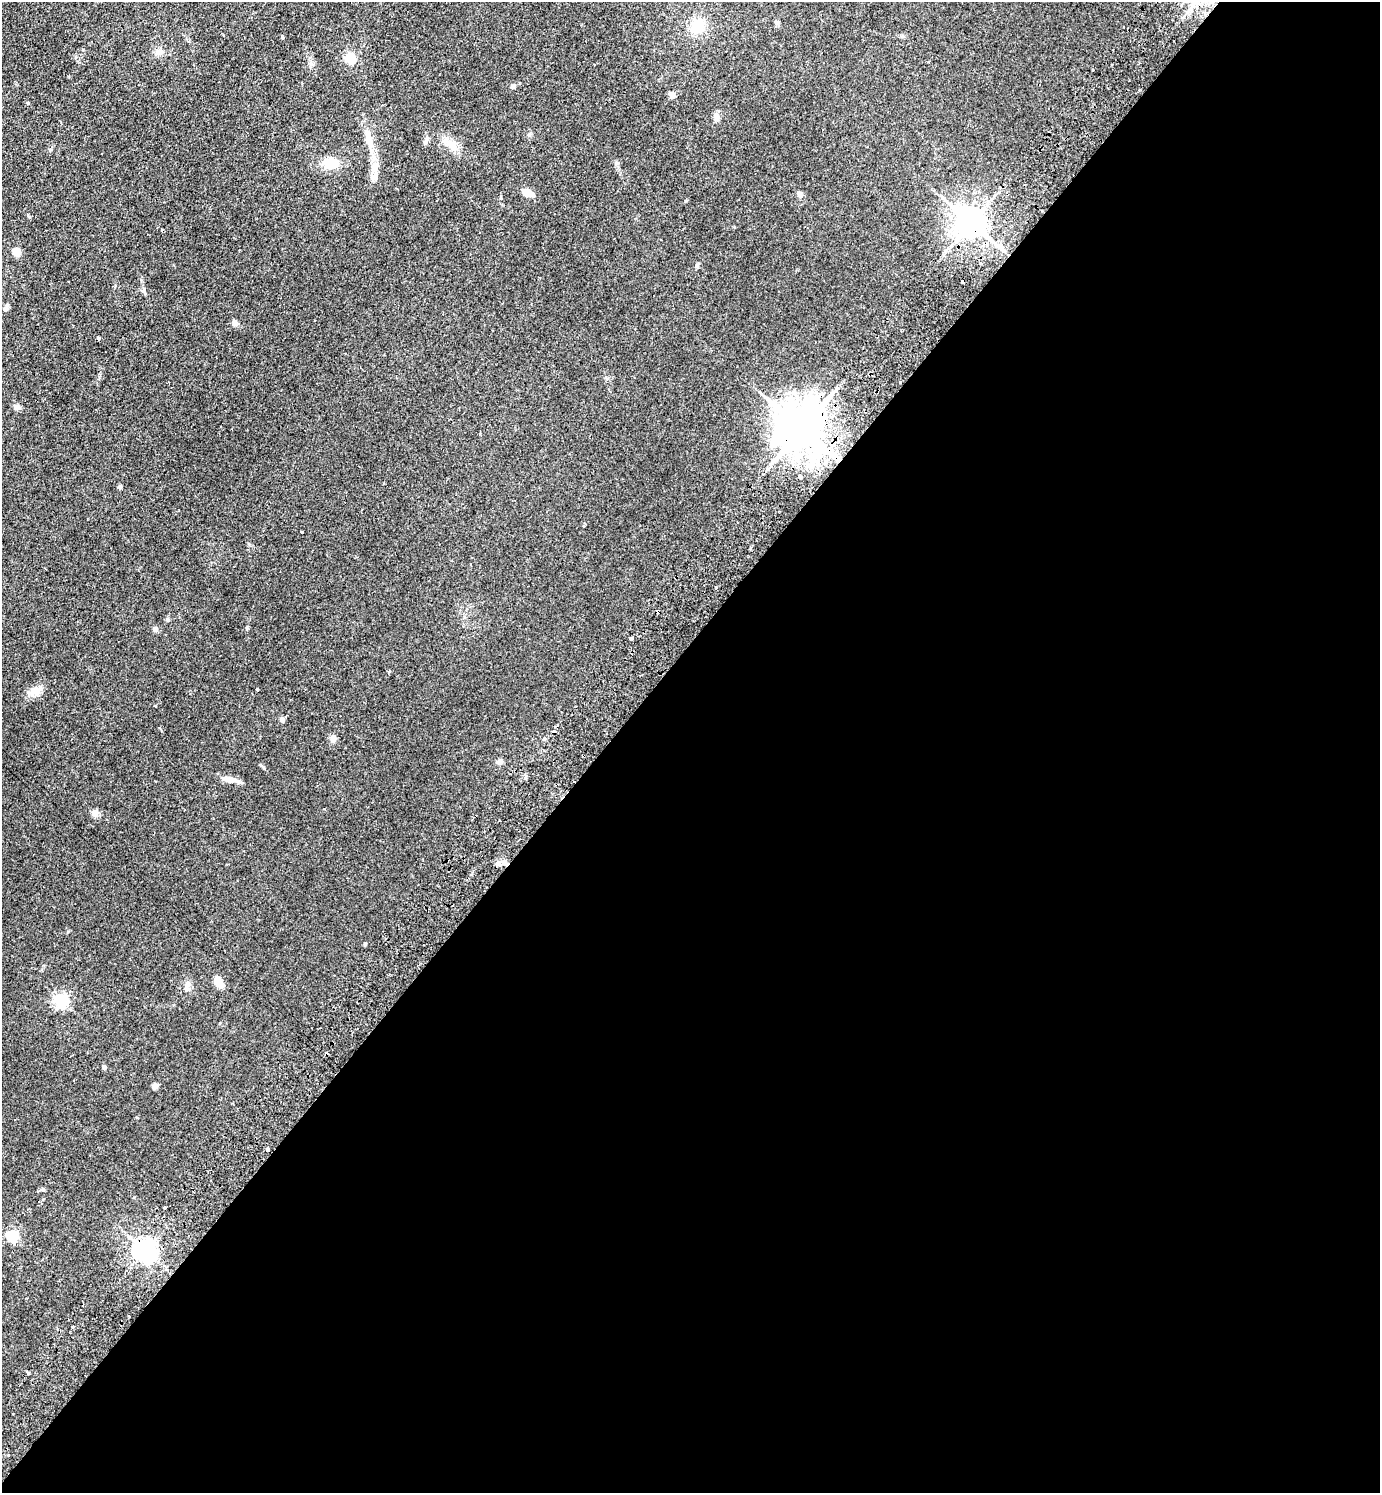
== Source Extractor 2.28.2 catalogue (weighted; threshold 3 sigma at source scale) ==
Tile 12 of 4 x 4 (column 4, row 3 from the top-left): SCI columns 4480-5857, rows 1533-3023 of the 6059 x 6046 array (HDU 1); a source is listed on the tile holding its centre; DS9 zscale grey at full resolution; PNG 1382 x 1495 px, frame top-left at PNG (2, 2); no overlay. Shown black and unused: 56% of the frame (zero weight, under 2 of 3 exposures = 3% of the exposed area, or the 3 px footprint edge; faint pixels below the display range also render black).
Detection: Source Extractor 2.28.2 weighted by HDU 2 'WHT'; one run over the whole footprint, this tile lists its part. Background 0.0273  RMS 0.0043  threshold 0.0193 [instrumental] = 3 sigma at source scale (4.5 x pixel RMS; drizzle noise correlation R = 1.50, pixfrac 1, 0.05/0.05 arcsec/px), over >= 5 px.
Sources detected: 63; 9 cosmic-ray / hot-pixel residue — not listed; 1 inside a brighter listed object's ellipse — not listed separately; the other 53 listed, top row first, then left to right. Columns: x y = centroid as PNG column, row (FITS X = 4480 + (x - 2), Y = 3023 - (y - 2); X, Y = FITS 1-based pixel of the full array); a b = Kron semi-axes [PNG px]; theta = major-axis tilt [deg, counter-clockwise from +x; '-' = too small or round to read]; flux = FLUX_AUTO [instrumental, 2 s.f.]
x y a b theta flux
777 22 6 6 - 0.91
698 26 18 14 65 9.2
159 52 9 8 - 2.1
350 58 10 9 - 7.5
928 62 2 2 - 0.43
1093 70 2 2 - 0.32
513 86 7 5 15 0.78
672 95 5 4 - 5
28 103 4 4 - 0.52
716 117 11 6 -83 1.5
370 140 16 8 87 3.7
426 142 8 4 82 0.91
451 145 21 8 -45 4.5
330 163 16 13 14 7.1
376 169 27 8 89 4.9
527 193 13 7 -20 4.4
800 195 7 7 - 1.2
971 223 8 8 - 740
945 251 6 3 70 0.7
16 252 5 4 - 11
144 291 8 4 -89 0.78
6 307 8 6 73 1
235 323 9 6 -41 1.4
98 338 4 3 - 1.2
17 407 7 7 - 1.4
802 429 14 12 -47 1800
800 477 4 3 - 2.5
120 487 6 4 -45 0.59
584 526 4 3 - 0.56
302 532 2 2 - 0.28
155 629 4 4 - 2.2
631 639 3 3 - 4.1
257 689 3 3 - 1.4
35 691 13 10 22 4.2
282 720 4 4 - 2.1
333 738 9 7 -80 1.6
500 762 7 7 - 1.2
525 778 3 3 - 5.9
229 779 20 7 -10 3.4
95 814 9 8 - 2
499 821 3 2 - 0.63
497 864 6 6 - 1
365 944 3 3 - 1
218 982 11 7 -59 5.2
62 1001 6 6 - 88
104 1067 4 4 - 1.5
155 1086 4 4 - 4.1
267 1149 4 3 - 2.5
43 1189 6 4 -1 0.61
12 1236 6 5 - 56
145 1251 7 7 - 320
129 1316 3 3 - 0.67
72 1327 3 3 - 0.94
Overlapping masked pixels (flux is a lower limit): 3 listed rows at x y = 971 223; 802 429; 145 1251
Unlisted compact peaks at least as high as the median listed source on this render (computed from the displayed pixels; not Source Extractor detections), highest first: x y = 247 627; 68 931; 50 150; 697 265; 264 767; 28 215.